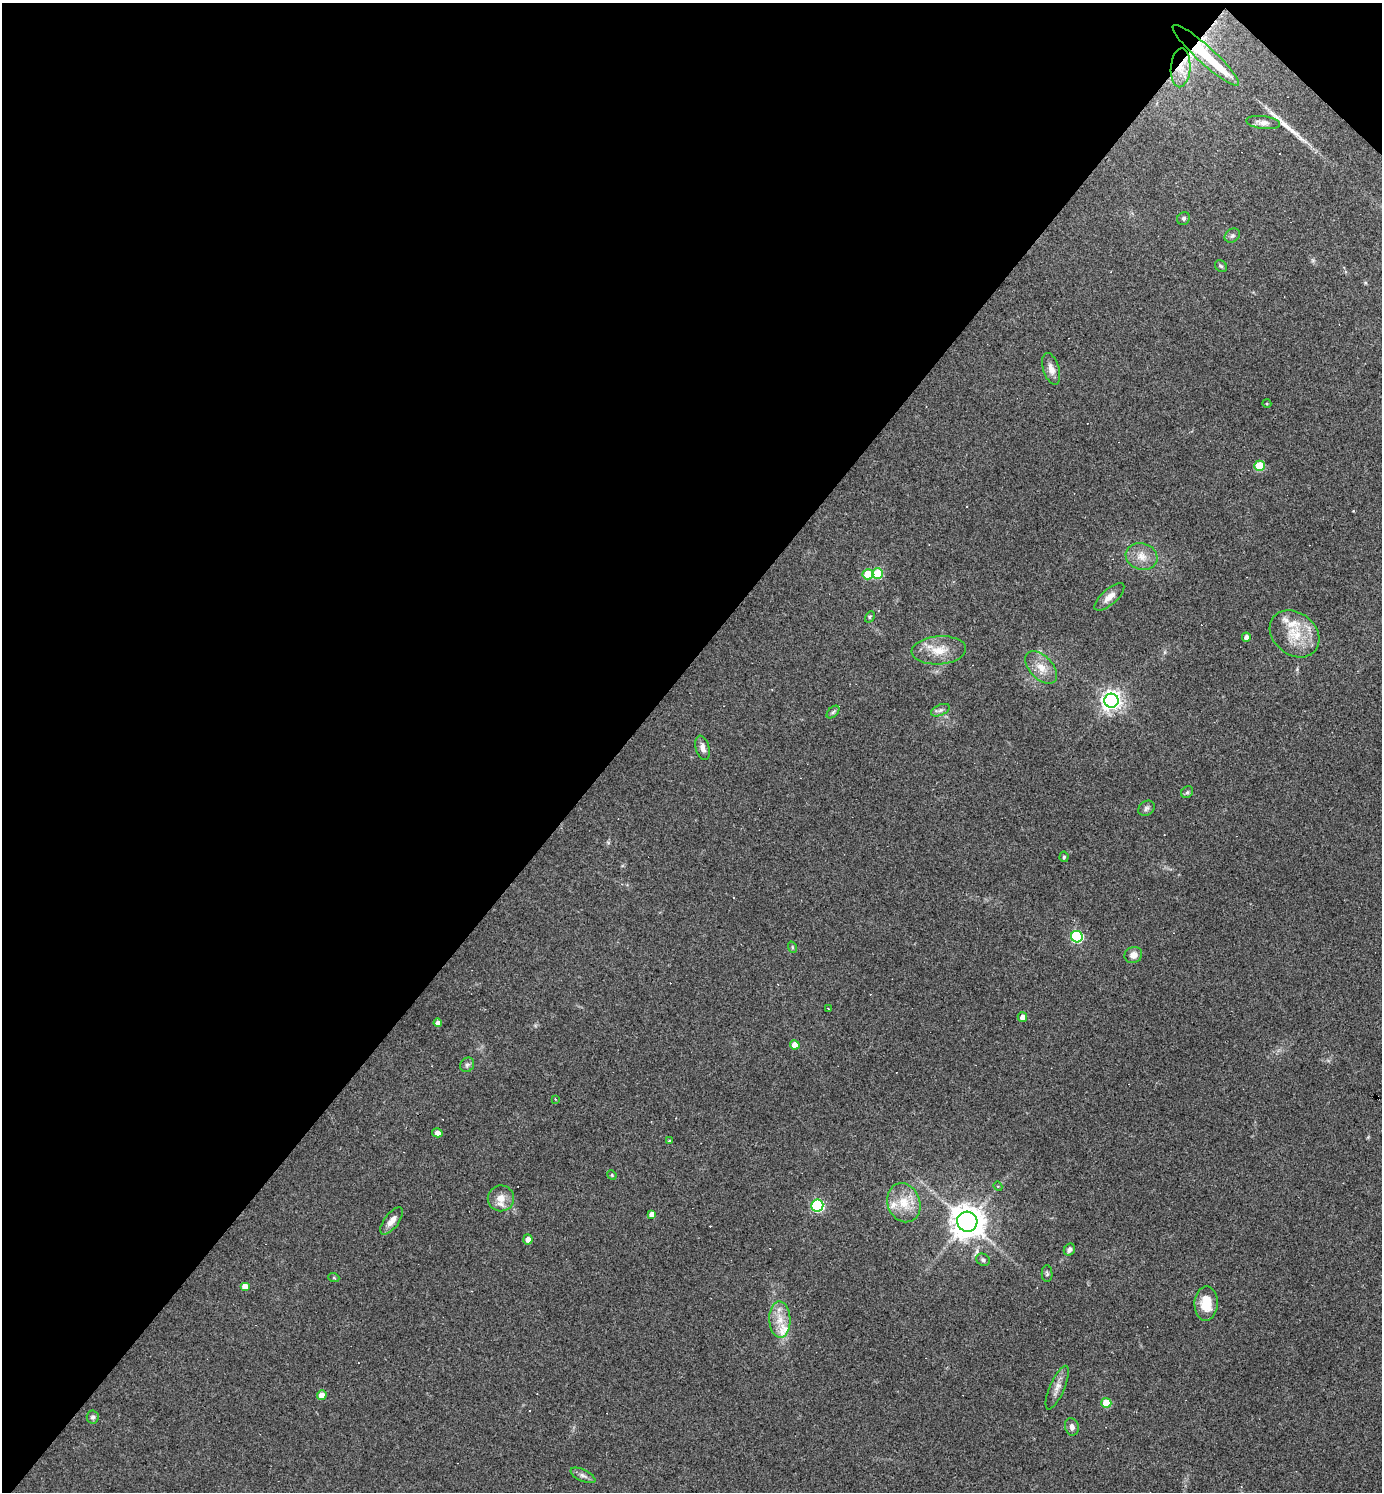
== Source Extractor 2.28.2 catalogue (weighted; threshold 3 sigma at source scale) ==
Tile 2 of 4 x 4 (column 2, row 1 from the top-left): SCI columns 1531-2910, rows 4471-5960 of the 5962 x 5960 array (HDU 1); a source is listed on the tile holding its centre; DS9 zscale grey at full resolution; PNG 1384 x 1494 px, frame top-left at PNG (2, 3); each listed source drawn as its Kron ellipse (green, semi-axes under 4 px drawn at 4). Shown black and unused: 45% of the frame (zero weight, under 3 of 4 exposures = <1% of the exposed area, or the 3 px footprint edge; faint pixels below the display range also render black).
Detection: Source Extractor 2.28.2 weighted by HDU 2 'WHT'; one run over the whole footprint, this tile lists its part. Background 0.0419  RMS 0.0048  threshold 0.0218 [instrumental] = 3 sigma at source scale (4.5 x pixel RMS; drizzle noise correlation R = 1.50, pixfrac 1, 0.05/0.05 arcsec/px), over >= 5 px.
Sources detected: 72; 9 cosmic-ray / hot-pixel residue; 1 long thin detection or spike segment (spike, bleed or trail) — neither listed nor drawn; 4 inside a brighter listed object's ellipse — not listed separately; the other 58 listed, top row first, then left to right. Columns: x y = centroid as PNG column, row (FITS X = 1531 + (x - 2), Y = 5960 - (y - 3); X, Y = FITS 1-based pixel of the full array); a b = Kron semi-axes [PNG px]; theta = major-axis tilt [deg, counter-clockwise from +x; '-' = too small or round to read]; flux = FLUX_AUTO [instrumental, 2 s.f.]
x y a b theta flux
1206 55 44 8 -42 36
1181 68 19 10 86 7
1263 122 17 6 -8 2.5
1184 218 7 6 - 1
1232 236 8 6 35 1.3
1221 266 7 5 -43 0.86
1051 369 16 8 -72 3.6
1267 404 4 3 - 0.43
1259 466 5 5 - 19
1142 556 16 13 -18 6
868 574 5 5 - 15
878 574 5 5 - 18
1109 597 19 7 42 3.9
870 617 6 4 61 0.62
1294 634 27 21 -39 15
1246 637 4 4 - 1.9
939 650 27 14 4 9.6
1041 667 20 11 -46 6.8
1111 701 7 7 - 280
940 710 10 5 24 1.4
833 712 7 4 45 0.99
703 748 12 6 -75 2.6
1187 792 6 5 - 0.83
1146 808 9 7 38 1.4
1064 857 5 4 - 0.73
1077 937 6 5 - 46
792 947 6 3 -72 0.54
1133 955 9 8 - 3.6
828 1008 3 2 - 0.3
1022 1017 5 4 - 2.6
438 1023 4 4 - 2.3
795 1045 5 4 - 5.6
467 1065 7 6 - 1.3
555 1099 3 3 - 0.35
437 1133 5 4 - 2.4
670 1141 4 3 - 0.8
612 1175 5 4 - 0.49
998 1186 5 4 - 0.66
501 1198 13 13 - 5.3
904 1203 20 16 -69 11
817 1206 6 6 - 61
652 1215 4 4 - 3.6
392 1221 16 7 53 3.3
967 1222 10 10 - 750
528 1239 5 4 - 2.7
1069 1250 6 5 - 1.7
983 1260 7 5 -28 1.1
1047 1274 8 5 -90 0.89
334 1278 5 3 - 0.46
245 1287 5 4 - 5.1
1206 1303 17 11 88 10
780 1319 18 10 -88 7.5
1057 1388 23 7 67 3.8
322 1395 5 4 - 5
1106 1403 5 5 - 13
93 1417 6 6 - 1.3
1072 1427 9 6 -76 2.1
583 1475 13 6 -26 1.9
Overlapping masked pixels (flux is a lower limit): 2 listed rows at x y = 1206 55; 1181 68